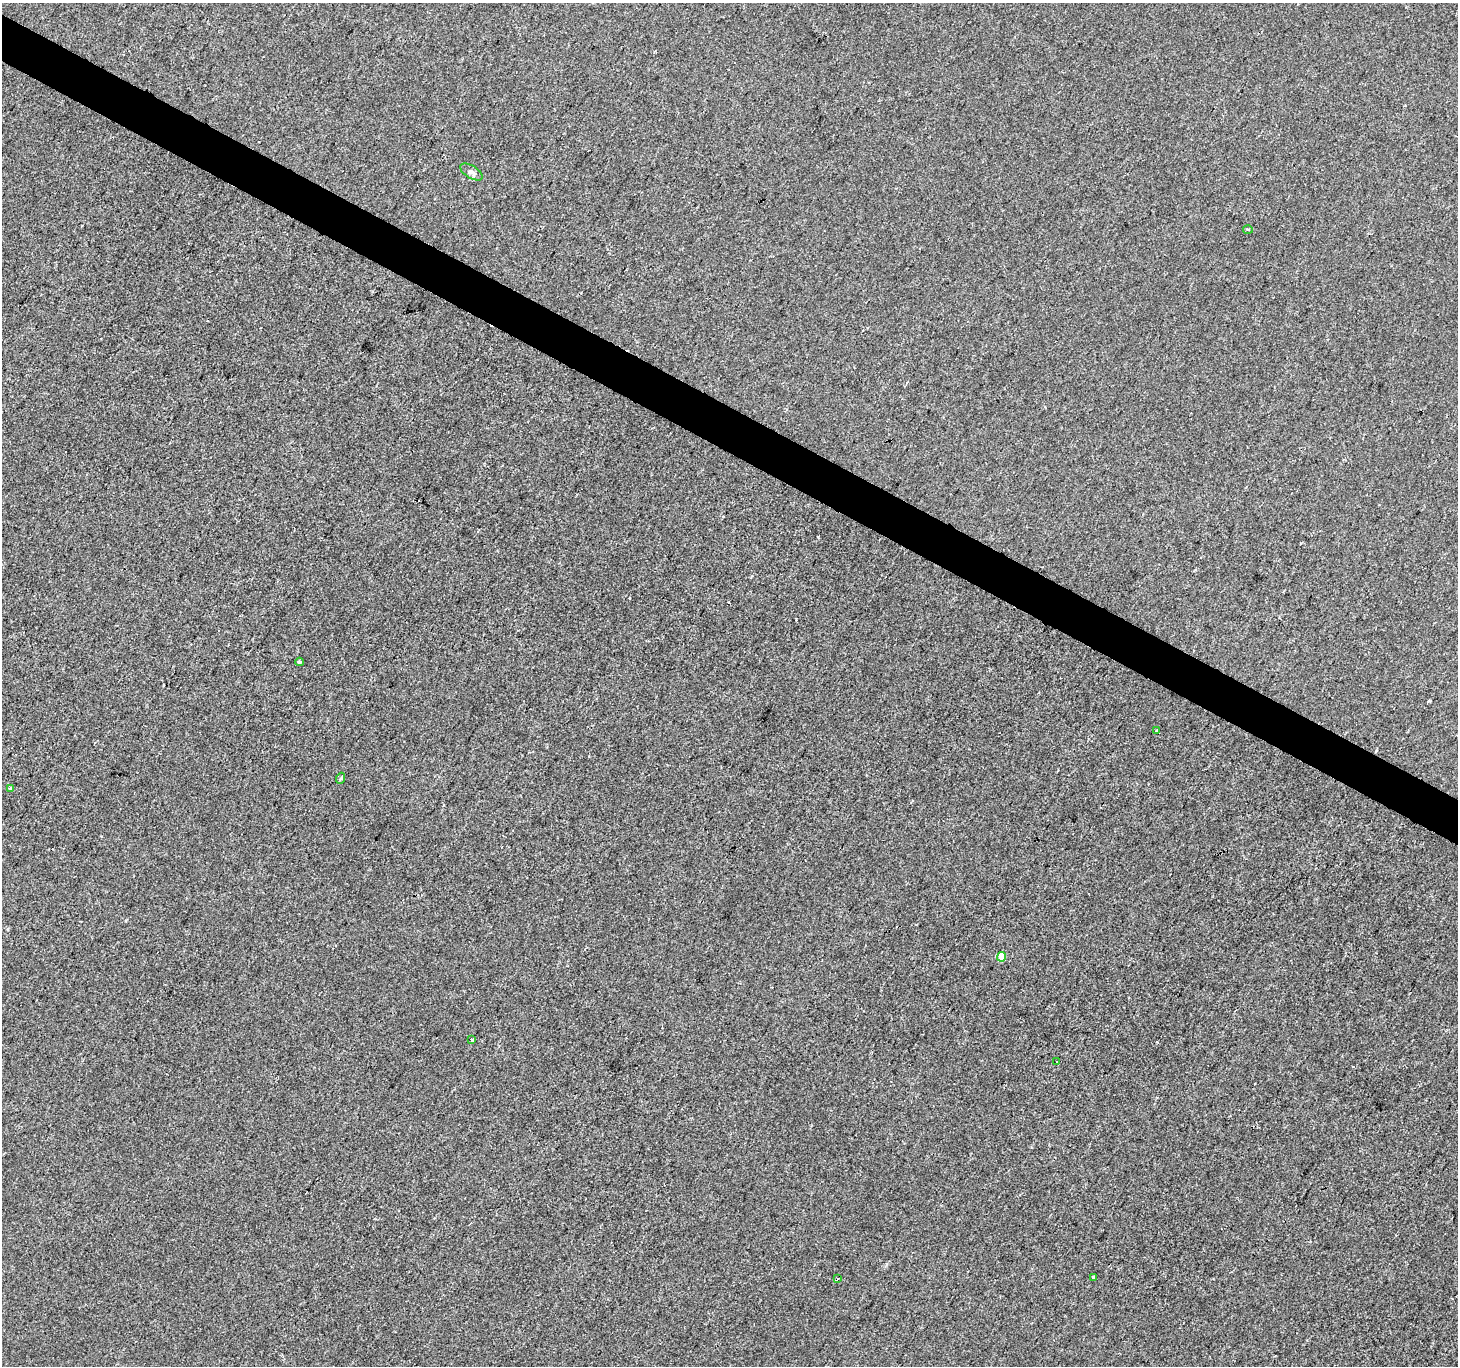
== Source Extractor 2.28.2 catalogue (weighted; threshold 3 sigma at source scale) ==
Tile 11 of 4 x 4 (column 3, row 3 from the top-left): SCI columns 2917-4372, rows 1625-2988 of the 5827 x 5910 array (HDU 1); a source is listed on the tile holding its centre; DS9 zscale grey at full resolution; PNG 1460 x 1368 px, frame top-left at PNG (2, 3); each listed source drawn as its Kron ellipse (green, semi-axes under 4 px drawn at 4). Shown black and unused: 3% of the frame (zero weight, under 2 of 3 exposures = <1% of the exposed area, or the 3 px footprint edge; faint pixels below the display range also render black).
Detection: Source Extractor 2.28.2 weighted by HDU 2 'WHT'; one run over the whole footprint, this tile lists its part. Background 5.71e-05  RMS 0.0042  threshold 0.0188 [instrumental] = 3 sigma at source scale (4.5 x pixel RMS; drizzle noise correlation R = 1.50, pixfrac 1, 0.0396/0.0396 arcsec/px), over >= 5 px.
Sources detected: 16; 5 cosmic-ray / hot-pixel residue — neither listed nor drawn; the other 11 listed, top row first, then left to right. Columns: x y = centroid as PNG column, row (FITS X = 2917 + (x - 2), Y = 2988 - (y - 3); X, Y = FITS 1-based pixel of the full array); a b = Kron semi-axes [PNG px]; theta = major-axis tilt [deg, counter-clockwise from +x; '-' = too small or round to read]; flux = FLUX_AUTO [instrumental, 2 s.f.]
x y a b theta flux
471 172 12 6 -31 1.4
1248 229 5 3 - 0.47
299 662 4 3 - 3.1
1157 731 4 3 - 6
341 778 5 3 - 0.47
10 788 3 3 - 1.7
1001 957 5 4 - 6.7
472 1040 3 3 - 1.9
1057 1061 2 2 - 0.47
837 1278 2 2 - 0.53
1094 1278 3 3 - 6.7
Unlisted compact peaks at least as high as the median listed source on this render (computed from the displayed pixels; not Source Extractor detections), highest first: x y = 796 619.